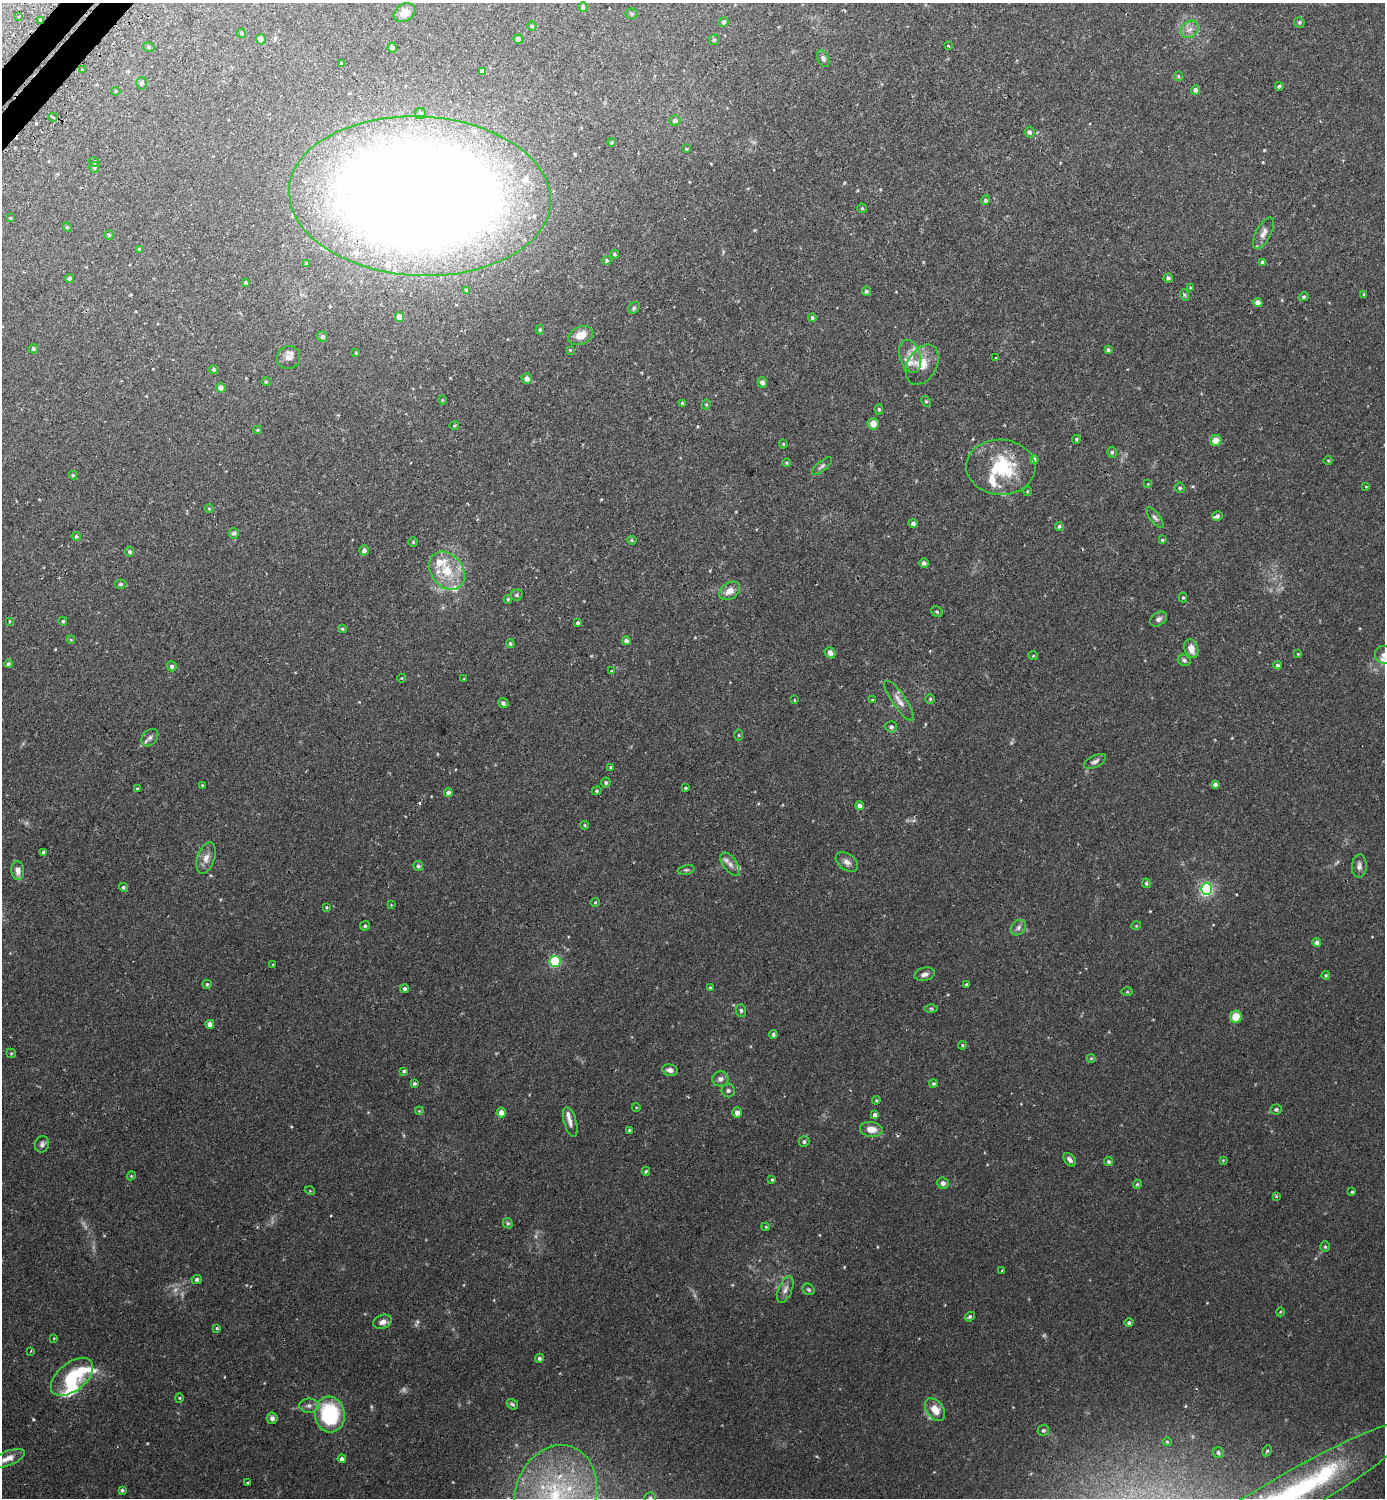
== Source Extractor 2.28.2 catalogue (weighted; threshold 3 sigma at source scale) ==
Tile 11 of 4 x 4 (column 3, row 3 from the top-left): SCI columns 2942-4324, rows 1515-3010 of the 6025 x 6022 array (HDU 1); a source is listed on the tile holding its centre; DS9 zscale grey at full resolution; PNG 1387 x 1500 px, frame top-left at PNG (2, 3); each listed source drawn as its Kron ellipse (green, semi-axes under 4 px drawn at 4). Shown black and unused: <1% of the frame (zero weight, under 2 of 3 exposures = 3% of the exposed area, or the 3 px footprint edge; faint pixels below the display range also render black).
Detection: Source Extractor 2.28.2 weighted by HDU 2 'WHT'; one run over the whole footprint, this tile lists its part. Background 0.0441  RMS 0.0046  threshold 0.0207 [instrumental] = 3 sigma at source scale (4.5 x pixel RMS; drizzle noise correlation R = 1.50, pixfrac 1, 0.05/0.05 arcsec/px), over >= 5 px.
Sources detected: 281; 8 too faint to see at this stretch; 1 inside a brighter object's white glare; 2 cosmic-ray / hot-pixel residue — neither listed nor drawn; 18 inside a brighter listed object's ellipse — not listed separately; the other 252 listed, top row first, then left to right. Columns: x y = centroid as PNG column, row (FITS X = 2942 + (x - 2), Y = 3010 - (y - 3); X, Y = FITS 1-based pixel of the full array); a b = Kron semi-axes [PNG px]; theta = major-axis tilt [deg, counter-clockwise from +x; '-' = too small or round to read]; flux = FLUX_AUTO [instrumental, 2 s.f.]
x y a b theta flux
583 7 5 4 - 1.1
404 13 11 8 31 3.8
632 14 6 5 - 0.81
19 17 3 3 - 0.62
40 20 3 3 - 1.5
724 22 5 4 - 1.3
1299 22 5 5 - 0.75
532 26 4 4 - 0.64
1190 29 9 8 - 2.4
241 33 5 4 - 0.68
261 39 5 5 - 2.6
518 39 5 4 - 1.5
714 40 5 5 - 0.88
948 46 3 3 - 0.99
149 47 6 4 -17 0.75
392 47 5 4 - 1.9
823 59 9 5 -67 1.2
341 64 3 3 - 0.62
82 70 3 2 - 0.36
482 71 4 4 - 1
1178 76 5 4 - 0.53
142 83 6 5 - 1.2
1279 86 4 4 - 0.77
1196 90 5 4 - 1.6
116 91 4 4 - 0.67
420 114 5 5 - 1.1
53 117 4 3 - 3.8
675 120 5 5 - 1.3
1030 132 5 5 - 1
612 142 4 3 - 0.43
686 149 4 3 - 0.5
94 162 5 4 - 0.6
94 167 5 5 - 0.83
420 196 131 79 -3 1100
985 200 5 4 - 0.96
862 208 5 4 - 0.57
10 218 3 2 - 0.41
67 227 5 4 - 0.45
1263 233 17 7 62 2.7
109 235 4 4 - 0.6
139 249 4 3 - 0.47
615 254 4 4 - 0.58
607 260 5 4 - 0.68
1262 262 3 3 - 1.2
306 263 4 4 - 0.61
1168 278 4 4 - 0.97
69 279 4 4 - 1.3
246 283 4 3 - 0.79
1191 288 4 3 - 0.64
467 290 3 3 - 0.74
866 291 5 4 - 0.87
1364 294 4 4 - 0.39
1185 295 6 3 -70 0.61
1304 297 5 4 - 0.72
1258 303 4 4 - 3
634 308 6 5 - 0.71
399 317 5 4 - 3.9
812 318 4 3 - 0.68
540 330 5 4 - 0.56
581 335 13 9 24 5.9
322 337 5 5 - 1.3
33 349 5 4 - 0.74
570 350 4 4 - 0.36
1108 350 4 4 - 0.77
356 353 4 3 - 0.4
910 356 17 10 -74 4.9
288 358 12 11 - 2.6
996 358 3 3 - 1
922 365 21 14 60 6.9
214 370 4 4 - 0.71
527 379 5 5 - 2.1
266 382 5 4 - 0.59
762 382 5 4 - 1.8
221 388 5 4 - 2.3
442 400 5 3 - 0.36
926 401 5 4 - 0.62
683 403 4 3 - 0.92
706 404 5 4 - 0.49
879 409 5 4 - 0.76
873 424 6 5 - 3.7
454 426 5 4 - 0.54
258 430 4 3 - 0.65
1076 439 4 4 - 0.52
1216 440 5 5 - 5.5
783 444 4 4 - 0.41
1112 452 5 4 - 0.81
1034 460 4 4 - 1.4
1328 460 5 3 - 0.37
787 463 4 3 - 0.47
822 466 12 5 40 1.1
1001 467 35 27 -3 28
73 475 4 4 - 0.64
1148 484 3 3 - 0.32
1366 487 3 2 - 0.64
1180 488 5 4 - 0.72
1027 491 5 3 - 0.46
209 509 5 3 - 0.35
1217 516 5 4 - 1.2
1155 517 12 5 -51 1.3
913 524 5 4 - 1.2
1059 526 4 4 - 0.73
234 533 5 5 - 0.91
76 536 5 4 - 0.68
632 540 5 4 - 0.58
1162 540 4 3 - 0.62
413 542 5 5 - 0.57
364 550 5 4 - 1.8
129 552 5 4 - 1
924 563 5 4 - 1.3
447 571 21 16 -52 13
120 584 6 4 2 0.66
730 591 11 8 35 3.5
517 595 6 5 - 0.8
1183 597 5 4 - 0.58
508 599 4 4 - 0.56
937 612 6 5 - 0.67
1159 619 9 6 35 1.5
9 621 4 2 - 0.31
63 621 4 4 - 0.67
578 623 3 3 - 0.76
342 629 4 3 - 0.5
71 640 4 3 - 0.34
626 641 4 4 - 1.6
510 644 4 4 - 0.78
1191 649 10 6 -70 3.8
830 653 6 5 - 2.1
1298 654 3 3 - 0.31
1384 655 9 8 - 2.4
1033 656 5 3 - 0.43
1184 660 7 5 -26 0.96
8 664 4 4 - 0.96
1277 665 4 4 - 0.99
172 666 5 5 - 1.1
611 671 3 2 - 0.35
402 678 4 3 - 0.32
464 679 4 3 - 0.36
930 699 4 4 - 0.56
794 700 3 2 - 0.45
872 700 3 3 - 0.37
899 701 24 6 -55 3.3
503 703 5 4 - 1.2
891 727 6 5 - 1.1
739 735 5 3 - 0.43
150 738 10 7 48 1.6
1095 761 12 5 26 1.4
610 767 4 3 - 0.39
606 783 5 4 - 0.88
1215 784 4 4 - 1.3
202 785 3 2 - 0.33
685 788 3 3 - 0.45
137 789 4 3 - 0.59
597 791 5 4 - 0.58
448 792 4 4 - 1.5
860 806 4 4 - 2.3
585 825 4 3 - 0.48
43 852 4 4 - 0.99
206 858 16 8 71 3.4
847 862 12 8 -35 2.3
730 864 14 6 -53 2.5
418 866 5 5 - 0.92
1359 866 11 7 86 2
686 870 8 4 12 0.82
18 871 9 6 -84 2.6
1146 883 5 4 - 0.67
123 887 5 4 - 0.78
1207 889 6 5 - 85
595 902 4 4 - 0.45
391 905 4 3 - 0.35
327 907 3 3 - 0.49
365 926 5 4 - 0.72
1136 926 5 3 - 0.36
1019 928 8 6 49 1.5
1317 943 4 4 - 1.5
555 961 5 5 - 42
273 965 3 3 - 0.43
925 974 10 6 13 1.9
1326 975 4 4 - 0.6
207 984 4 4 - 0.56
966 985 3 3 - 0.53
710 988 4 3 - 0.52
405 989 4 4 - 0.97
1127 992 5 4 - 0.46
931 1008 6 4 0 0.58
741 1010 6 5 - 0.76
1236 1017 6 6 - 7.4
210 1024 4 4 - 2.8
773 1034 4 4 - 0.93
962 1045 4 3 - 0.46
11 1053 5 4 - 0.49
1091 1058 4 4 - 0.45
670 1070 8 5 -11 1.8
404 1071 4 3 - 0.74
720 1079 8 7 - 1.8
414 1083 3 3 - 0.69
933 1084 4 4 - 0.66
728 1090 7 6 - 1.1
876 1100 4 4 - 0.47
636 1107 4 3 - 0.31
1276 1109 6 5 - 0.88
419 1111 4 3 - 0.35
501 1112 5 4 - 3.5
737 1113 5 5 - 2.2
875 1115 4 3 - 1.7
570 1122 15 6 -74 2.5
871 1129 11 7 -7 4.3
629 1130 3 3 - 0.99
804 1142 5 5 - 1
42 1144 8 7 - 1.3
1070 1160 8 5 -50 1.5
1223 1160 4 4 - 0.38
1108 1162 5 4 - 0.88
646 1171 4 3 - 0.57
131 1176 4 3 - 0.41
772 1180 3 3 - 0.48
943 1183 6 5 - 1.2
1137 1184 5 4 - 0.61
310 1191 5 3 - 0.37
1352 1192 3 3 - 0.51
1276 1196 3 3 - 0.85
508 1223 5 4 - 0.66
766 1227 4 3 - 0.41
1325 1247 5 4 - 0.59
1002 1271 4 3 - 0.31
197 1279 5 4 - 1.1
808 1289 6 5 - 0.78
785 1290 14 7 67 2.3
1280 1312 4 3 - 0.33
970 1317 5 4 - 0.84
383 1322 9 7 21 2.4
1129 1323 4 4 - 1.1
217 1328 3 3 - 0.5
54 1338 4 3 - 0.31
31 1351 4 2 - 0.37
539 1358 5 4 - 0.9
72 1377 25 14 39 18
179 1398 4 4 - 0.48
512 1404 6 4 -33 0.73
309 1406 10 7 1 1.8
935 1410 13 8 -54 5.9
330 1414 18 14 -84 38
272 1418 6 5 - 1.4
1043 1430 6 5 - 0.92
1167 1442 4 4 - 0.48
1267 1451 6 4 65 0.62
1218 1453 5 5 - 0.86
8 1458 18 7 21 4.1
342 1459 4 4 - 1.6
248 1483 3 3 - 0.44
122 1490 4 4 - 0.87
556 1494 50 40 72 64
1290 1495 145 22 30 110
650 1498 5 5 - 0.71
Overlapping masked pixels (flux is a lower limit): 2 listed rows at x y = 40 20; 420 196
Isophote crosses this tile's border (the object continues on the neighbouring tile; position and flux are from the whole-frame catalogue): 4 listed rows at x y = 1384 655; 556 1494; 1290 1495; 650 1498